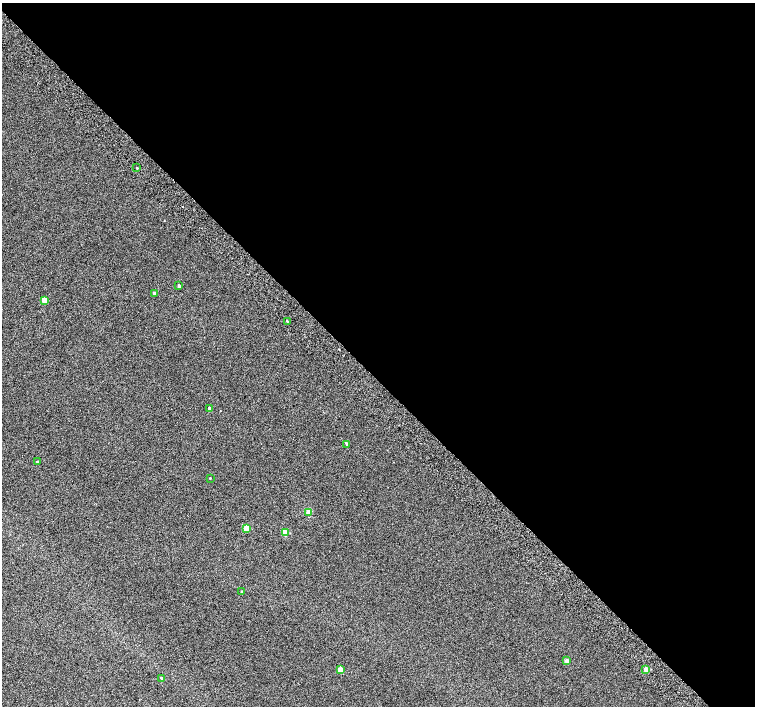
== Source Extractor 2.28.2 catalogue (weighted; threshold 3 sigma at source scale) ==
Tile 8 of 4 x 4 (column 4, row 2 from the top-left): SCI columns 4568-6073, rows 3080-4487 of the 6118 x 6093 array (HDU 1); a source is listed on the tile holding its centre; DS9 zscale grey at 2 x 2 block average (1 PNG px = mean of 2 x 2 image px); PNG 757 x 708 px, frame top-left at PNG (2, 3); each listed source drawn as its Kron ellipse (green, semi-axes under 4 px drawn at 4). Shown black and unused: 54% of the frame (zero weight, under 2 of 3 exposures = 3% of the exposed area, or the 3 px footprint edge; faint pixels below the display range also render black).
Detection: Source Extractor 2.28.2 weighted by HDU 2 'WHT'; one run over the whole footprint, this tile lists its part. Background 0.0415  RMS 0.035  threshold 0.158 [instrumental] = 3 sigma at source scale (4.5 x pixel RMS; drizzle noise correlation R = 1.50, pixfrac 1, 0.0396/0.0396 arcsec/px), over >= 5 px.
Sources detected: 18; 1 inside a brighter listed object's ellipse — not listed separately; the other 17 listed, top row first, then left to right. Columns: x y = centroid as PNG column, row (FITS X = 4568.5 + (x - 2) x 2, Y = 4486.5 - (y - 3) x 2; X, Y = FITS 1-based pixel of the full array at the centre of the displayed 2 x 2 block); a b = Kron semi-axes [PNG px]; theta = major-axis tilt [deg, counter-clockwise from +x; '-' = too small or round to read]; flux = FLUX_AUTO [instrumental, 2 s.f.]
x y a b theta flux
137 168 2 2 - 20
179 286 3 2 - 21
154 293 3 2 - 17
44 300 3 3 - 110
287 321 2 2 - 4.8
210 408 3 2 - 39
347 444 3 3 - 8.1
37 462 3 2 - 6.8
210 478 2 2 - 4.2
309 512 3 3 - 130
246 528 3 3 - 190
285 533 3 3 - 150
242 592 3 2 - 9.7
567 661 3 3 - 34
646 669 3 2 - 68
340 670 3 3 - 130
161 678 3 2 - 13